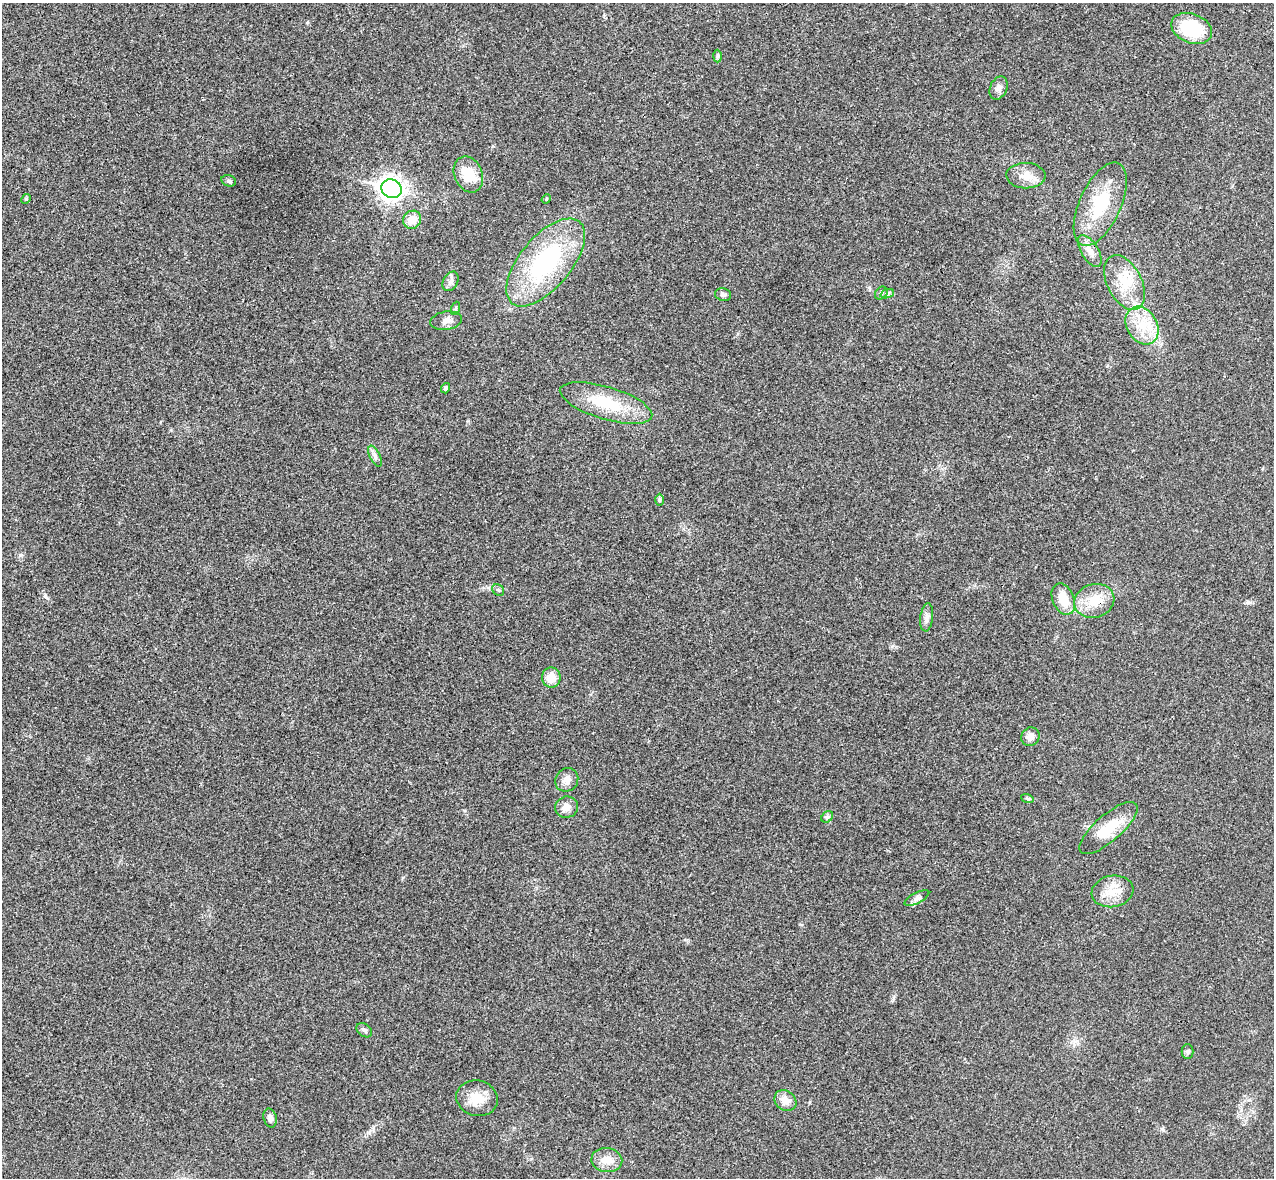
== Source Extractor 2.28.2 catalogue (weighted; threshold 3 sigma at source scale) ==
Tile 10 of 4 x 4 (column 2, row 3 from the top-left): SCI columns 1294-2565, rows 1358-2533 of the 5134 x 5189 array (HDU 1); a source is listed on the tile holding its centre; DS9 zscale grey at full resolution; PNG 1276 x 1180 px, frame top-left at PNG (2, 3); each listed source drawn as its Kron ellipse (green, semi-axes under 4 px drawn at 4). Shown black and unused: <1% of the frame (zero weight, under 3 of 4 exposures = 6% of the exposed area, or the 3 px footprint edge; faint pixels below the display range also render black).
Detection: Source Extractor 2.28.2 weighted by HDU 2 'WHT'; one run over the whole footprint, this tile lists its part. Background 0.0207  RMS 0.0044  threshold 0.0197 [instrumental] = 3 sigma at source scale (4.5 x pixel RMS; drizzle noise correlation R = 1.50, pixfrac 1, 0.05/0.05 arcsec/px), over >= 5 px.
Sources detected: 44; all 44 listed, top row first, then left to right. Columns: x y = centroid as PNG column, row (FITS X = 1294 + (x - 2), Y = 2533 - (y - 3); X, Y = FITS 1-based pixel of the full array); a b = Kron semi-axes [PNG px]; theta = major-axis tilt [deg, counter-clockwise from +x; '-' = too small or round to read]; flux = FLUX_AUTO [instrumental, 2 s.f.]
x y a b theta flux
1192 28 21 14 -22 23
717 56 6 4 89 0.69
999 88 12 8 66 2.3
468 174 18 14 -67 10
1026 176 20 13 -2 5.3
229 181 7 5 -17 0.88
391 189 10 9 - 280
26 199 5 4 - 0.47
546 199 5 4 - 0.49
1100 204 45 20 65 22
412 220 9 8 - 5.8
1090 251 18 8 -59 3.7
546 262 53 25 50 53
451 281 10 7 60 1.8
1125 283 30 17 -63 13
881 293 7 5 47 0.98
887 294 7 4 20 0.9
723 295 8 6 -14 1.3
456 308 6 4 70 0.6
446 321 16 9 9 2.5
1142 326 20 15 -60 11
446 388 5 4 - 0.9
606 403 48 16 -17 20
375 456 11 5 -65 1.5
659 500 6 4 89 0.68
498 590 6 5 - 0.73
1063 599 16 11 -67 7.8
1094 601 20 16 17 8.9
927 617 14 6 83 2.1
551 678 10 9 - 5.9
1030 737 9 8 - 3
567 780 12 11 - 2.9
1027 798 6 4 -19 0.62
566 807 11 10 - 3.4
827 817 6 5 - 0.86
1108 828 36 13 41 13
1112 891 21 15 9 7.6
917 898 14 5 27 1.5
364 1030 8 6 -39 1.4
1187 1051 7 6 - 0.85
477 1098 21 17 -14 7.9
785 1100 12 9 -40 4.4
270 1118 9 6 -76 1.6
607 1160 15 12 -7 5.2
Unlisted compact peaks at least as high as the median listed source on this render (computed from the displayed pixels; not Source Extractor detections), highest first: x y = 1248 602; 45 596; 20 555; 1162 1129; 892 646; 893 998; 307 23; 468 421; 464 810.